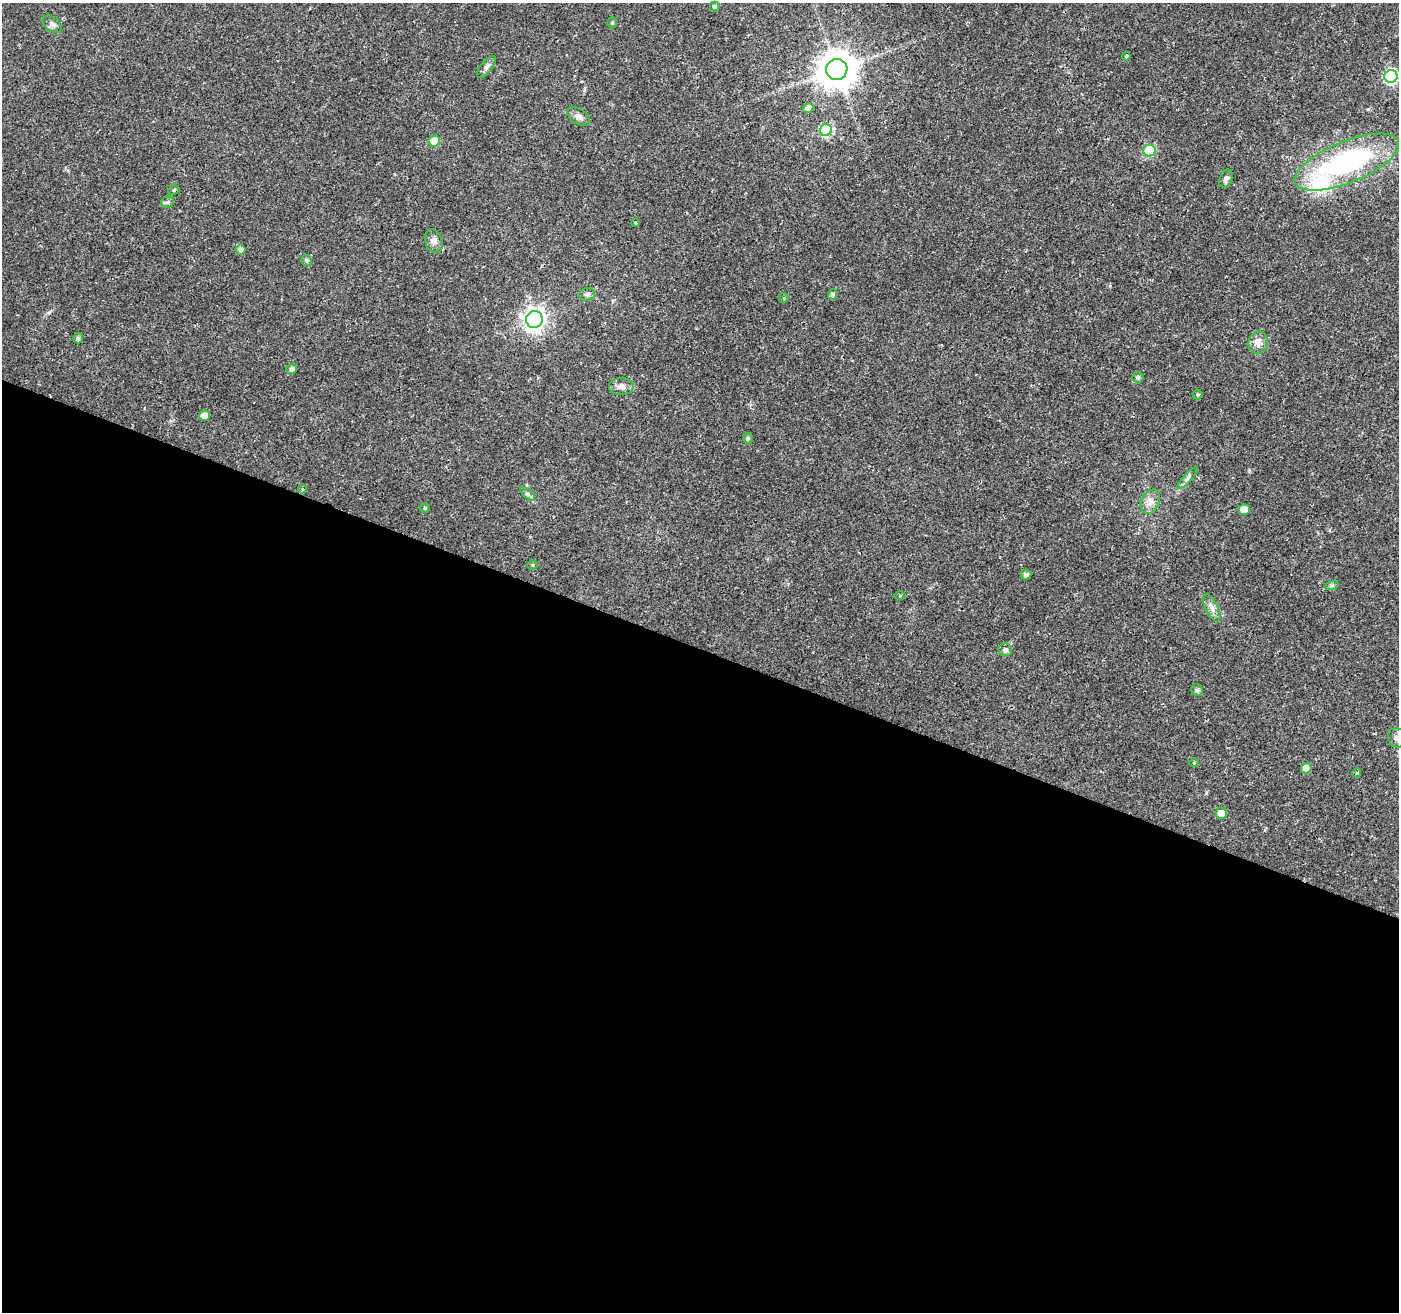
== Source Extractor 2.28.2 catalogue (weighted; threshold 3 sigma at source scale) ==
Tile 14 of 4 x 4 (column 2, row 4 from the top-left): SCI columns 1405-2801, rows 274-1583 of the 5596 x 5722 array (HDU 1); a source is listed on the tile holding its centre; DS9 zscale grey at full resolution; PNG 1401 x 1314 px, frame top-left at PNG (2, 3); each listed source drawn as its Kron ellipse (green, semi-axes under 4 px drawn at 4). Shown black and unused: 51% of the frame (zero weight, under 2 of 3 exposures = <1% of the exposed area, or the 3 px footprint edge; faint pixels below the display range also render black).
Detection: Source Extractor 2.28.2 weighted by HDU 2 'WHT'; one run over the whole footprint, this tile lists its part. Background 0.0211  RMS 0.003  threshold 0.0135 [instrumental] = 3 sigma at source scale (4.5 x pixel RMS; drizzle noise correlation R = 1.50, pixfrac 1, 0.0396/0.0396 arcsec/px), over >= 5 px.
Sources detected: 51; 1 inside a brighter listed object's ellipse — not listed separately; the other 50 listed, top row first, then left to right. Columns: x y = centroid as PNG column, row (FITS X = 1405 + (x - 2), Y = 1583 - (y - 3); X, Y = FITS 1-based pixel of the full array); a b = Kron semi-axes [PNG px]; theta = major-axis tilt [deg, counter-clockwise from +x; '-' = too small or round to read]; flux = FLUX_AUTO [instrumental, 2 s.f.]
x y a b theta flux
715 7 5 5 - 0.81
612 23 5 5 - 0.48
52 24 11 7 -39 1
1126 56 4 3 - 0.37
486 67 13 5 51 1
837 69 11 10 - 710
1391 76 6 6 - 40
808 108 5 4 - 1.7
578 116 12 7 -32 1.4
826 130 6 6 - 25
434 141 6 5 - 7
1149 151 6 6 - 19
1347 162 56 20 22 51
1226 179 9 6 67 1.1
174 190 6 4 26 0.46
168 202 6 5 - 0.59
636 223 3 3 - 0.53
434 241 12 8 -70 1.4
240 250 5 5 - 1.2
306 260 5 5 - 0.72
587 294 8 6 12 0.8
832 294 5 4 - 0.96
784 298 5 3 - 0.29
534 319 8 8 - 190
78 338 5 5 - 0.77
1258 342 11 9 75 1.9
292 369 5 5 - 1.1
1138 377 6 5 - 0.68
621 386 12 8 0 1.7
1197 394 5 5 - 0.41
204 416 5 5 - 2.4
748 438 5 4 - 0.57
1187 478 14 3 48 0.83
302 489 4 4 - 0.37
528 494 9 4 -41 0.7
1150 502 13 8 62 2
425 508 5 4 - 0.45
1244 509 5 5 - 3.9
533 565 5 5 - 0.4
1026 575 5 5 - 0.96
1332 585 7 4 20 0.51
900 596 5 3 - 0.3
1212 608 15 6 -64 1.6
1005 650 7 6 - 0.75
1197 690 6 5 - 0.86
1397 738 10 9 - 1.6
1194 763 5 4 - 0.31
1306 768 5 5 - 2.8
1357 773 4 4 - 0.33
1221 813 5 5 - 3.5
Isophote crosses this tile's border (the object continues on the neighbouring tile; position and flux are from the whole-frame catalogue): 1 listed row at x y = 1397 738